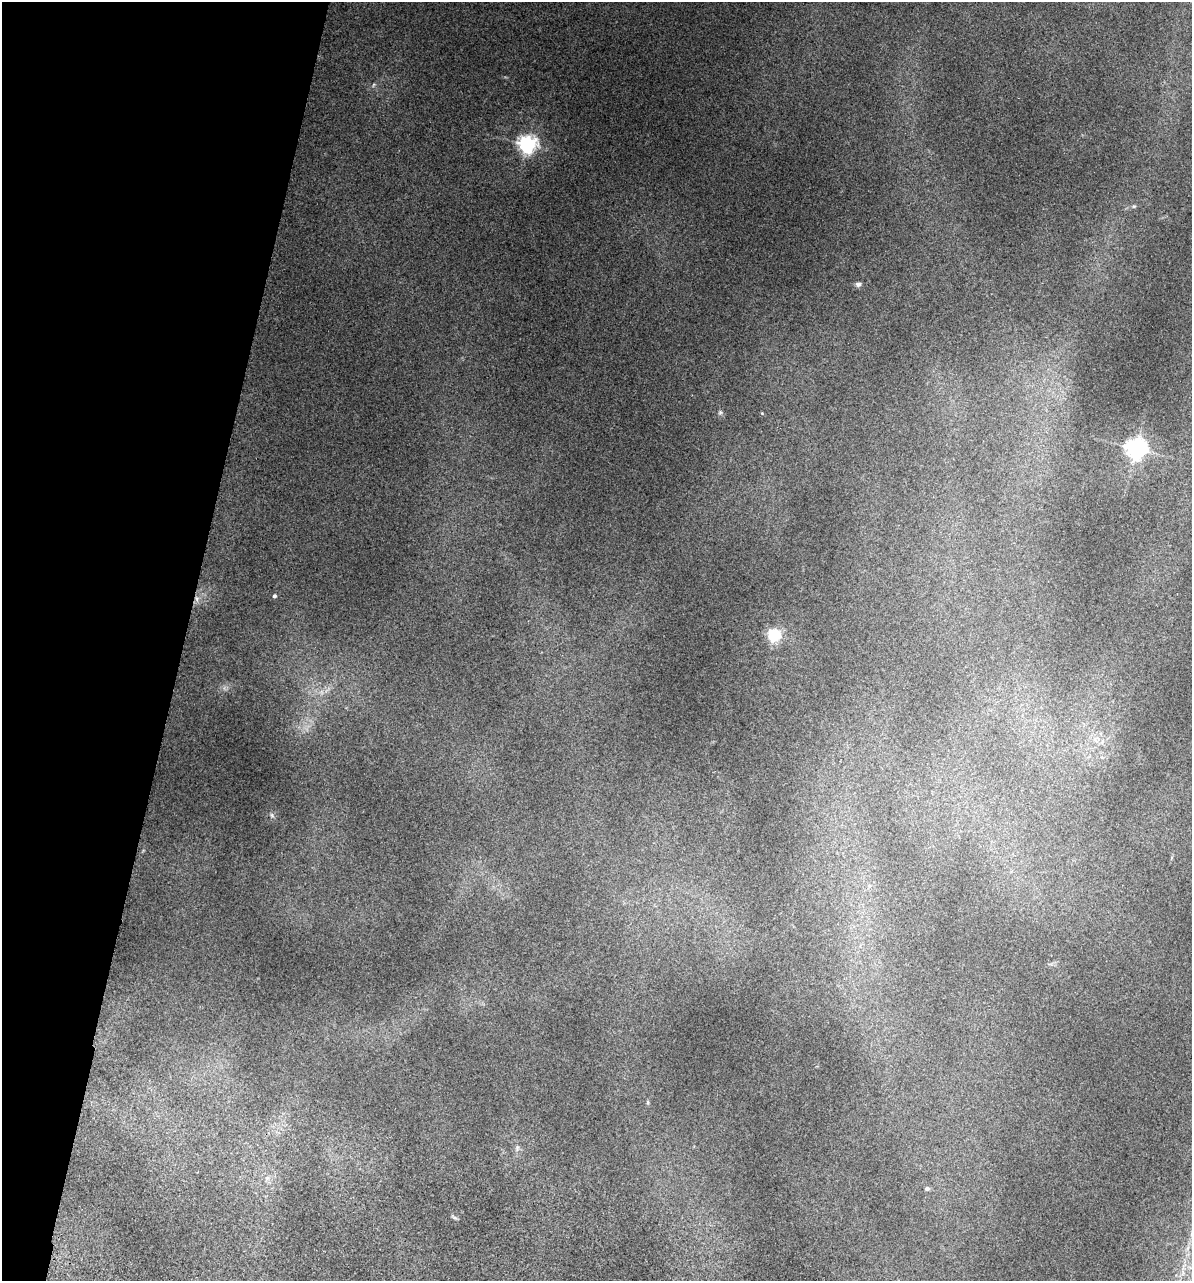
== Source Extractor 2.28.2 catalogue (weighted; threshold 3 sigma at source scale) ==
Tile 9 of 4 x 4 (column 1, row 3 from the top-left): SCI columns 239-1428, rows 1673-2951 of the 5355 x 5900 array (HDU 1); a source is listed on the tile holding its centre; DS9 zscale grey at full resolution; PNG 1194 x 1283 px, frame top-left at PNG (2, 2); no overlay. Shown black and unused: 15% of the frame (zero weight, under 3 of 5 exposures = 17% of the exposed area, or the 3 px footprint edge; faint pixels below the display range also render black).
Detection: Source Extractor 2.28.2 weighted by HDU 2 'WHT'; one run over the whole footprint, this tile lists its part. Background 0.18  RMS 0.009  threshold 0.0403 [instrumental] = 3 sigma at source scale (4.5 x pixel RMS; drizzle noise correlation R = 1.50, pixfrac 1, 0.05/0.05 arcsec/px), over >= 5 px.
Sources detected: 12; all 12 listed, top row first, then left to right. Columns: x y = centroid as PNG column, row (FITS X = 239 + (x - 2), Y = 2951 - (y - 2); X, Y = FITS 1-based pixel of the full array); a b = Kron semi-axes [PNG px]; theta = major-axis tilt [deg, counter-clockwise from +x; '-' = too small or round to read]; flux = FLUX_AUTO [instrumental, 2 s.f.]
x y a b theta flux
527 144 7 6 - 390
1134 206 5 4 - 1.1
858 284 6 6 - 2.1
720 413 6 4 19 1.2
762 413 4 4 - 0.73
1136 448 7 6 - 550
274 596 4 4 - 2.2
197 599 6 5 - 2.6
774 635 6 5 - 160
869 886 6 4 0 1.4
517 1147 8 4 90 1.9
927 1189 5 4 - 2.8
Overlapping masked pixels (flux is a lower limit): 1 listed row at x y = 197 599
Unlisted compact peaks at least as high as the median listed source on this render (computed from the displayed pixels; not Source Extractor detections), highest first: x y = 271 815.